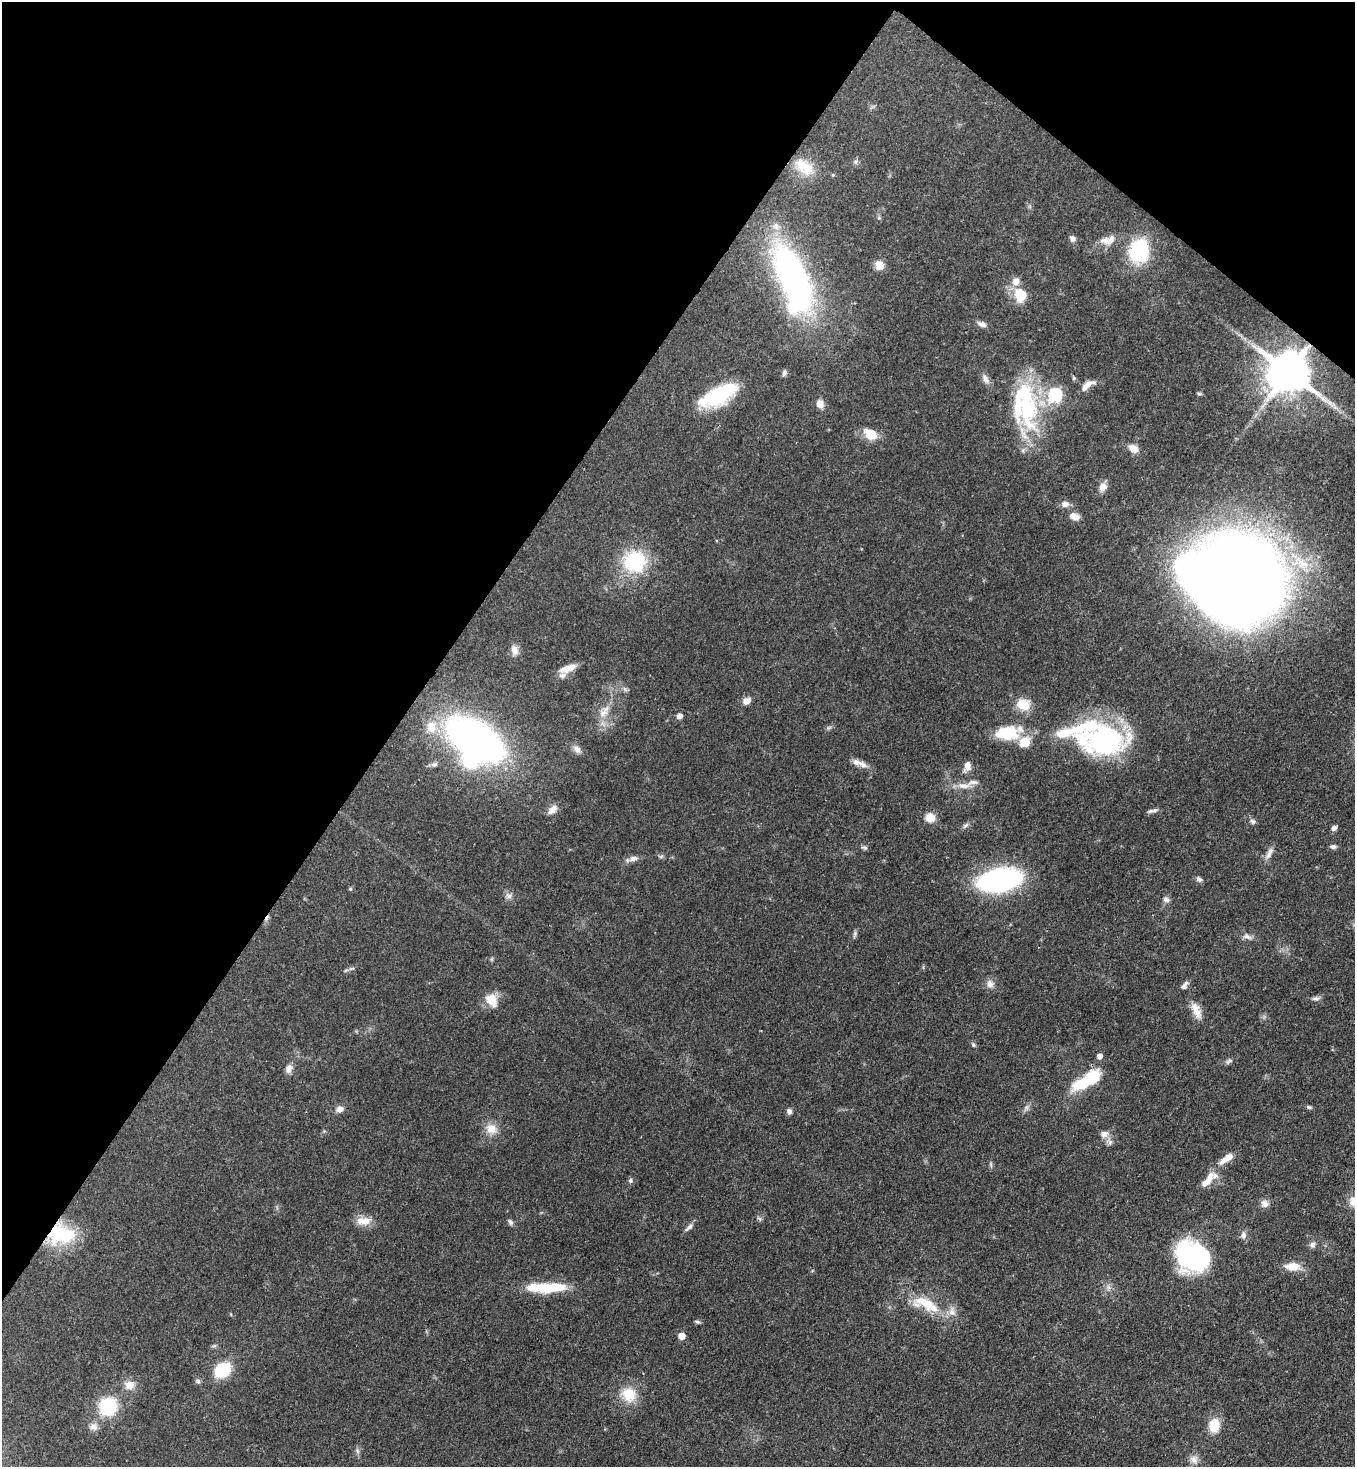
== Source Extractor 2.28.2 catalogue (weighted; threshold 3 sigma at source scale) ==
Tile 2 of 4 x 4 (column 2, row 1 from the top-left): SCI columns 1719-3071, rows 4455-5919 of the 6003 x 5980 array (HDU 1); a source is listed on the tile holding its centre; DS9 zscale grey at full resolution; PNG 1357 x 1469 px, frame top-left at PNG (2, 2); no overlay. Shown black and unused: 34% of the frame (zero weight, under 3 of 4 exposures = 7% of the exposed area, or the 3 px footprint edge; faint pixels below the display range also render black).
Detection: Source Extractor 2.28.2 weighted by HDU 2 'WHT'; one run over the whole footprint, this tile lists its part. Background 0.0796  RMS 0.0039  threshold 0.0176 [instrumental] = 3 sigma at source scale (4.5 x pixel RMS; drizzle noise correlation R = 1.50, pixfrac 1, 0.05/0.05 arcsec/px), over >= 5 px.
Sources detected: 115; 3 inside a brighter object's white glare — not listed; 11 inside a brighter listed object's ellipse — not listed separately; the other 101 listed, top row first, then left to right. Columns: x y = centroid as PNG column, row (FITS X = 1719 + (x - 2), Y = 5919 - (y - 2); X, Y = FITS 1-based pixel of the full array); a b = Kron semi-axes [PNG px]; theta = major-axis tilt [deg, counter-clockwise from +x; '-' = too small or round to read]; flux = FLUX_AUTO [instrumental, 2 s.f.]
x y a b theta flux
804 167 29 17 -39 9.7
879 218 5 5 - 0.52
1072 238 8 7 - 1.4
1111 239 19 8 54 3.1
1139 250 23 19 76 29
879 265 12 11 - 2.9
793 279 67 26 -70 130
1016 281 10 9 - 3.2
1021 295 13 10 -70 12
982 324 12 7 -22 1.7
1288 372 12 11 - 1600
784 373 8 6 65 0.99
1074 378 6 4 89 0.55
985 379 14 7 -69 2
1084 388 24 8 35 3.6
1199 394 6 4 -18 0.56
719 395 40 15 28 31
1055 395 7 6 - 57
820 404 9 7 -67 3.1
1028 410 63 28 -86 40
870 434 17 11 -33 6.9
1133 448 12 9 -32 3.5
1103 487 12 9 61 2.7
1065 504 11 8 14 2
1074 517 12 8 -16 3
635 561 23 22 - 27
1302 563 27 13 -38 11
1243 577 72 55 -70 670
514 650 14 9 -73 2.6
568 668 21 8 19 4.5
747 701 11 7 31 2.3
1023 705 17 13 -15 7
603 713 14 11 20 3.9
679 716 7 6 - 1.6
431 727 18 14 -74 6.5
1007 733 31 17 1 14
476 740 42 22 -33 220
1105 740 50 35 6 59
577 749 12 8 -41 2.1
862 764 15 8 -28 2.6
434 765 9 6 18 1.3
967 766 10 7 78 2.9
963 786 17 8 -7 3.4
552 810 14 9 42 2.6
1154 810 10 6 7 1.3
930 818 11 10 - 4.3
1253 821 8 6 -49 1
965 825 9 5 41 1.1
1334 828 7 6 - 1.2
865 847 8 5 -19 0.81
1333 847 8 5 -5 1
1269 855 10 8 64 2.1
661 856 6 4 19 0.58
633 858 12 7 14 2
1199 879 8 6 -36 1.1
1000 880 26 14 12 120
509 896 9 6 -15 1.4
1166 899 9 7 -39 1.5
855 934 8 5 71 0.89
1247 937 13 6 -14 1.8
990 984 11 9 -54 2.2
1184 986 9 7 24 1.5
1316 998 12 5 5 1.2
492 1000 17 12 -59 6.2
1196 1010 24 10 -67 4.5
973 1045 7 5 -68 0.69
1099 1056 5 4 - 2.5
1229 1061 10 6 32 1
289 1069 11 9 63 2.1
1086 1080 36 12 31 19
1309 1107 8 5 -9 0.67
340 1109 9 7 21 2.2
789 1111 7 6 - 1.2
491 1129 15 13 -30 4.7
1104 1134 11 9 1 2.4
1227 1158 20 7 35 4.5
1207 1180 27 9 52 5.8
630 1181 7 6 - 0.79
1354 1201 15 12 -19 4.1
1264 1204 11 9 -45 2.1
759 1218 7 4 -20 0.66
364 1221 20 10 1 4.7
510 1222 9 6 -52 0.99
689 1227 14 5 45 1.5
61 1234 32 22 1 24
1243 1235 10 7 83 1.6
1312 1245 8 8 - 1.4
1193 1256 27 23 -29 76
1293 1266 18 9 2 5.6
545 1288 42 12 -2 16
927 1304 41 14 -29 14
697 1322 6 5 - 0.65
681 1336 5 5 - 5
223 1370 13 10 36 21
129 1385 14 12 14 3.8
629 1394 21 18 -44 9
108 1406 15 14 - 25
1214 1425 14 11 81 8
94 1427 11 9 12 2.3
357 1451 7 4 -88 0.91
1194 1460 12 10 -49 2.4
Overlapping masked pixels (flux is a lower limit): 2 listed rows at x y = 1288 372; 61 1234
Isophote crosses this tile's border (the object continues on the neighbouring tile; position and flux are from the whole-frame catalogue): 1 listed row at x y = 1354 1201